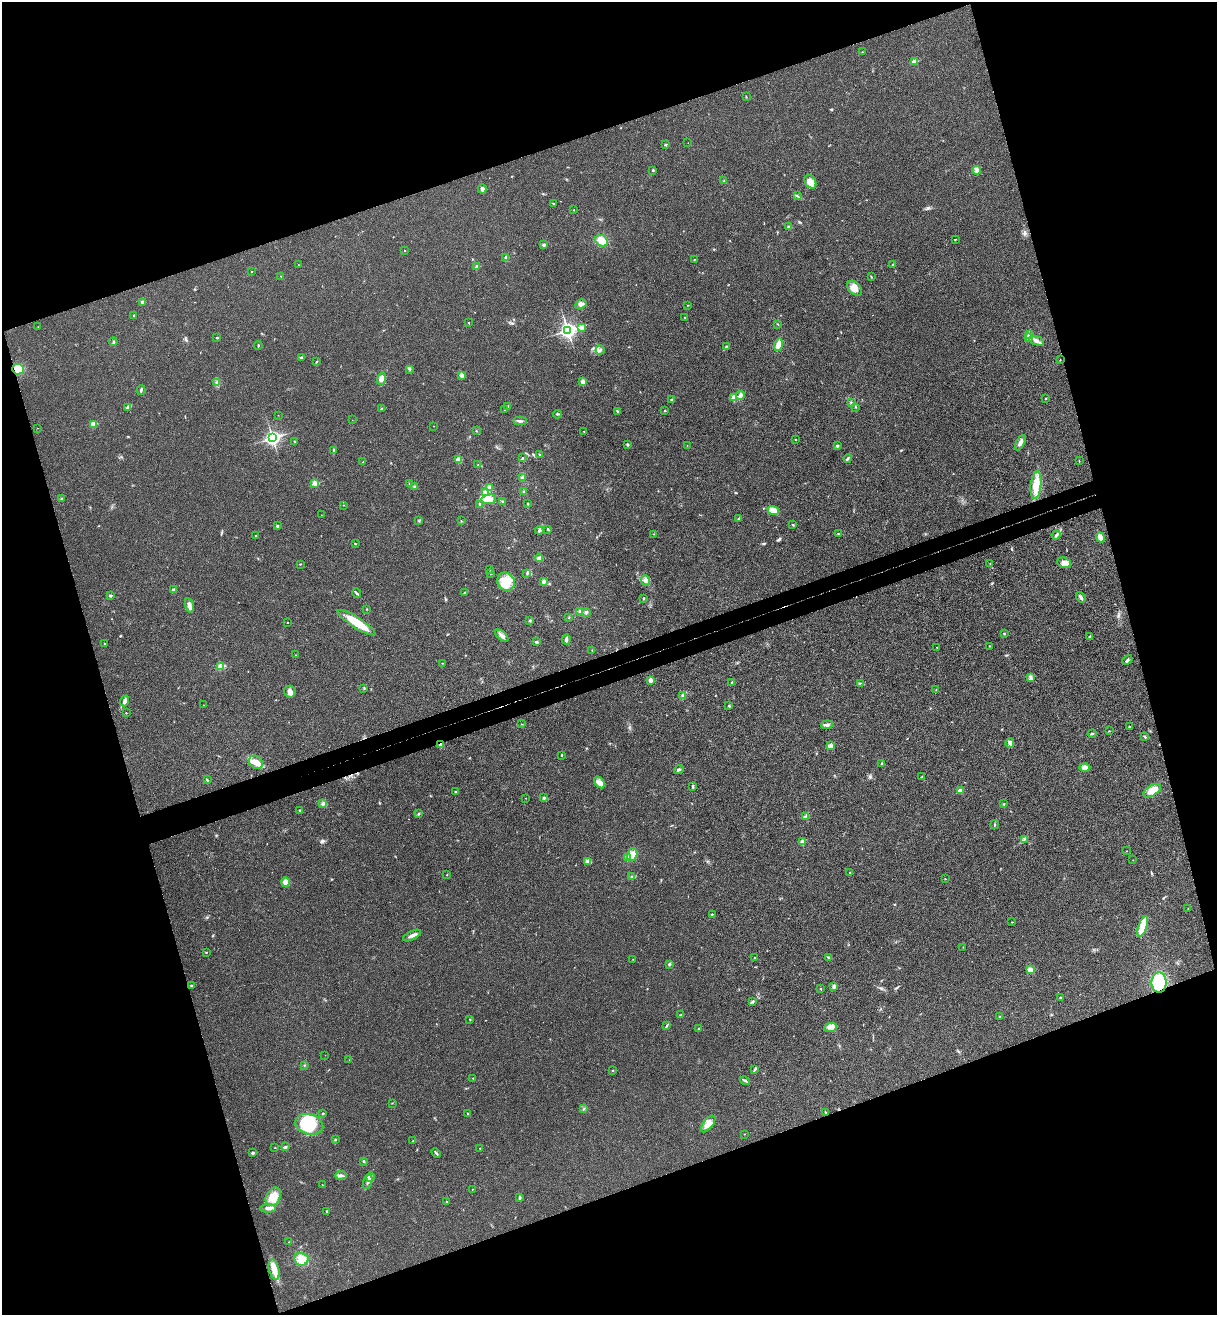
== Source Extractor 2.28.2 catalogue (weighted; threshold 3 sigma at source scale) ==
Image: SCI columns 168-5025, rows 58-5306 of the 5322 x 5365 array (HDU 1 of 3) = the unmasked area's bounding box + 8 px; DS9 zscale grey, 4 x 4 block average (1 PNG px = mean of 4 x 4 image px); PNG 1219 x 1317 px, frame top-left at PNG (2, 2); each listed source drawn as its Kron ellipse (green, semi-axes under 4 px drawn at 4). Shown black and unused: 38% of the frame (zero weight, under 3 of 4 exposures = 6% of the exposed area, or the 3 px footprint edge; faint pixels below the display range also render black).
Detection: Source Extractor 2.28.2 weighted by HDU 2 'WHT'. Background 0.0194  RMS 0.0064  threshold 0.0286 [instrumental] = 3 sigma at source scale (4.5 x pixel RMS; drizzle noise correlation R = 1.50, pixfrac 1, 0.05/0.05 arcsec/px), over >= 5 px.
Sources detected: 275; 2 coinciding with a brighter row at this scale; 2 inside a brighter listed object's ellipse — not listed separately; the other 271 listed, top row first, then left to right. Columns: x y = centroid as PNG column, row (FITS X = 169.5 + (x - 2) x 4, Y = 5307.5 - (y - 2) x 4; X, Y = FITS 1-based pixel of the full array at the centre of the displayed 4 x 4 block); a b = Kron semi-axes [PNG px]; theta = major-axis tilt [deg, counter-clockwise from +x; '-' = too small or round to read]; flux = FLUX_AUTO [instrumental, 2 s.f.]
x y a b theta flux
862 52 2 2 - 1
914 62 2 2 - 55
746 97 2 2 - 2.2
688 143 2 2 - 0.78
665 144 2 2 - 12
653 170 3 2 - 3.9
977 170 4 2 - 5.5
724 181 3 2 - 5.8
810 182 7 5 -57 25
482 189 5 3 - 9
797 196 3 2 - 3.4
553 203 3 2 - 2.8
574 210 2 2 - 1.2
789 227 4 3 - 7.3
955 239 3 2 - 1.9
602 241 6 5 - 43
544 245 3 2 - 5.9
405 250 2 2 - 3.2
506 258 3 3 - 8.2
694 259 2 2 - 1.8
298 265 2 2 - 1.2
893 265 3 2 - 2.8
477 267 2 2 - 23
251 272 2 2 - 1.5
281 276 2 2 - 1.5
871 277 3 2 - 2.1
854 288 9 5 -44 27
143 302 4 3 - 7.9
581 304 6 4 30 13
687 305 2 2 - 1.1
134 315 2 2 - 2.1
685 318 2 2 - 2.2
469 323 2 2 - 2
778 324 2 2 - 1.4
38 327 2 2 - 0.99
581 328 4 3 - 8.1
568 330 3 3 - 1300
1029 334 2 2 - 1.8
1028 337 3 2 - 5.1
217 338 2 2 - 2.3
1037 341 8 3 -19 15
113 342 4 2 - 5
258 345 4 2 - 2.6
778 345 6 3 74 40
726 347 4 2 - 4.3
600 350 5 2 - 5.9
301 358 2 2 - 17
1060 360 2 2 - 1.3
316 361 2 2 - 2
18 369 6 5 - 41
410 369 3 2 - 3.5
462 375 3 2 - 18
381 379 6 4 72 17
582 381 3 3 - 8.9
217 383 4 2 - 5.6
141 390 5 2 - 5.5
740 396 4 3 - 12
734 397 2 2 - 76
1046 399 2 2 - 1.8
672 400 3 3 - 5.2
851 402 2 2 - 2.1
508 406 3 2 - 2.5
855 407 3 2 - 2.3
128 408 3 2 - 9.2
381 409 2 2 - 3.7
505 410 2 2 - 3.3
617 411 2 2 - 3.8
665 411 2 2 - 5.1
558 414 4 2 - 3.5
278 415 2 2 - 1
352 420 2 2 - 0.64
520 421 7 2 -1 7.5
93 424 2 2 - 76
434 426 2 2 - 0.82
37 428 2 2 - 0.88
476 431 2 2 - 2.3
584 431 2 2 - 1
272 438 3 3 - 1100
795 439 2 2 - 1.4
294 441 2 2 - 4.6
1020 443 8 3 62 15
628 444 3 2 - 3.5
687 445 2 2 - 0.92
837 446 2 2 - 5.5
333 450 2 2 - 1.2
540 455 3 2 - 3.3
522 458 2 2 - 2.9
848 458 4 3 - 6.1
458 459 3 3 - 16
1079 461 2 2 - 1.5
363 462 2 2 - 4.2
478 465 2 2 - 1.8
522 478 3 2 - 4.7
315 483 2 2 - 74
409 484 2 2 - 2.3
1036 485 14 5 84 66
415 487 2 2 - 2.7
490 487 4 3 - 8.4
486 492 3 3 - 20
524 492 3 2 - 5.7
61 499 2 2 - 2.8
489 499 7 5 10 37
503 501 3 2 - 2.9
528 504 3 2 - 2.1
343 505 2 2 - 1
480 505 3 2 - 3.9
773 510 6 4 -19 31
321 515 2 2 - 0.82
739 518 3 2 - 4.7
419 521 2 2 - 1.6
461 521 2 2 - 1.4
793 525 3 2 - 2.4
277 526 2 2 - 11
548 529 3 2 - 2.9
539 530 4 2 - 6.1
654 534 2 2 - 1.6
839 534 2 2 - 1.3
255 535 2 2 - 5.6
1056 535 4 2 - 5
1100 537 5 3 - 29
355 543 2 2 - 2.6
539 558 4 3 - 13
990 563 2 2 - 1.1
1064 563 7 5 -22 30
300 564 3 2 - 2.1
490 570 2 2 - 2.6
526 573 2 2 - 1.3
491 574 2 2 - 1.5
646 580 5 2 - 8.2
506 582 9 8 - 56
544 582 3 3 - 8.9
173 590 3 3 - 10
357 593 5 2 - 5.7
464 593 2 2 - 1.8
110 595 2 2 - 16
1081 597 6 3 -55 9.4
644 598 2 2 - 2.9
189 605 7 3 -76 13
366 609 2 2 - 1.7
580 612 3 3 - 7.4
586 612 4 3 - 7.4
569 617 2 2 - 1.3
530 620 2 2 - 5.1
288 622 2 2 - 1.2
356 623 22 5 -32 90
1004 634 2 2 - 2.7
502 636 8 3 -40 15
1090 636 3 2 - 3.5
566 639 5 2 - 11
536 642 3 3 - 5.6
105 644 2 2 - 3.3
990 646 2 2 - 1.7
937 647 2 2 - 2.4
592 650 2 2 - 1.7
296 655 2 2 - 1.5
1127 660 5 2 - 7.1
442 663 2 2 - 1.5
221 666 2 2 - 120
1030 677 2 2 - 1.9
650 680 4 3 - 11
732 682 3 2 - 2.8
860 683 2 2 - 2.4
364 688 2 2 - 1.3
936 690 2 2 - 1.4
290 692 6 5 - 16
683 696 4 3 - 7
125 701 5 3 - 13
203 705 2 2 - 0.7
729 706 3 2 - 4.3
126 713 2 2 - 2.7
522 724 2 2 - 1.5
827 725 6 3 7 11
1130 727 3 2 - 3.4
1109 731 2 2 - 1
1092 734 4 2 - 2.6
1145 737 3 2 - 4
1010 743 5 3 - 10
441 744 3 2 - 5.9
831 746 4 3 - 7.2
562 755 2 2 - 2.4
256 762 7 6 - 29
881 764 2 2 - 3.4
1085 767 5 4 - 20
679 770 5 2 - 8.9
921 777 2 2 - 1.7
207 780 2 2 - 1.5
599 782 6 4 -58 17
693 786 3 2 - 4.6
960 791 4 3 - 12
1152 791 10 5 31 42
455 792 2 2 - 2.4
526 798 2 2 - 0.8
544 798 2 2 - 17
323 804 4 3 - 6.2
1004 804 2 2 - 2.4
299 810 2 2 - 6.3
418 814 3 2 - 3.4
805 817 4 2 - 7.7
995 824 4 2 - 3.5
1024 839 3 2 - 2.1
803 842 4 3 - 10
1127 851 2 2 - 0.99
632 854 6 5 - 26
628 858 3 3 - 5.4
1133 860 2 2 - 0.91
588 861 3 3 - 13
850 873 3 2 - 2.5
447 875 2 2 - 1.4
632 877 3 2 - 5.4
945 879 2 2 - 1.5
286 882 5 4 - 25
1188 908 2 2 - 0.87
712 914 2 2 - 2.2
1012 922 3 2 - 1.7
1143 926 11 4 71 88
412 935 10 3 26 16
963 947 2 2 - 0.85
206 952 2 2 - 2.4
828 957 3 2 - 3
755 958 2 2 - 4.3
633 959 2 2 - 1.3
669 964 3 2 - 4.4
1030 970 4 3 - 25
1159 983 10 7 90 140
191 985 2 2 - 8.3
834 986 3 3 - 7.2
820 989 2 2 - 1.8
1061 997 2 2 - 3.2
753 1001 3 2 - 4.4
681 1015 4 2 - 3.5
999 1017 2 2 - 2.1
470 1019 2 2 - 1.4
666 1026 3 2 - 3.2
831 1027 6 4 5 16
699 1028 2 2 - 3
325 1055 2 2 - 0.7
349 1060 2 2 - 0.63
304 1065 2 2 - 1.6
613 1070 2 2 - 1.9
754 1070 3 2 - 3
473 1078 2 2 - 2.8
745 1081 5 2 - 5.7
392 1103 2 2 - 1.4
583 1109 3 2 - 1.5
826 1112 2 2 - 2.3
323 1113 2 2 - 8.9
468 1114 3 2 - 2.2
309 1124 14 10 -16 210
708 1124 10 5 52 29
744 1134 2 2 - 2
335 1140 2 2 - 3.3
413 1141 2 2 - 1.8
286 1147 3 2 - 4.1
275 1148 2 2 - 1.7
480 1148 2 2 - 1.8
252 1153 2 2 - 18
436 1153 5 2 - 5.6
363 1161 2 2 - 3
341 1175 5 2 - 6.7
370 1177 5 3 - 11
368 1182 7 2 72 10
322 1185 2 2 - 1.2
472 1189 2 2 - 1.1
273 1197 10 7 62 37
519 1197 3 2 - 5.5
446 1202 2 2 - 2.3
268 1208 8 3 1 14
327 1211 3 2 - 3.3
289 1242 2 2 - 0.81
301 1259 7 6 - 44
274 1269 10 5 -77 32
Overlapping masked pixels (flux is a lower limit): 2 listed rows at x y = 441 744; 1159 983
Diffuse or blended objects may show on this block-average render without a row.